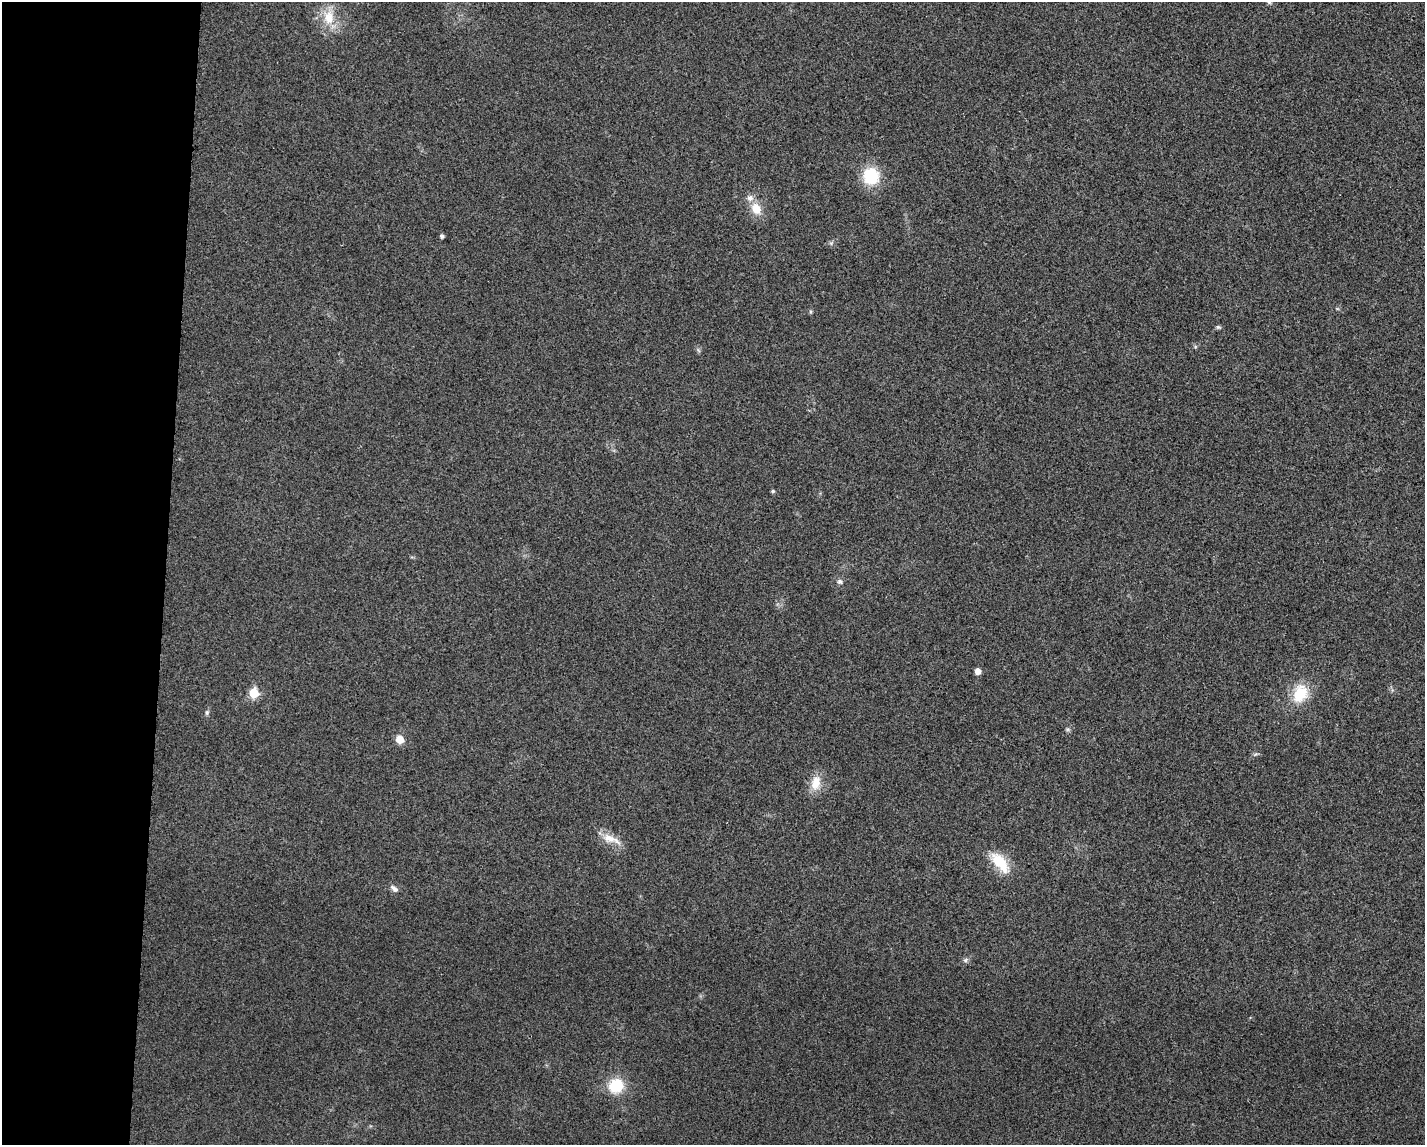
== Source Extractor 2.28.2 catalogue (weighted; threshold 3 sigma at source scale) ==
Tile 4 of 3 x 4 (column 1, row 2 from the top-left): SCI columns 110-1532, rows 2291-3433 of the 4599 x 4579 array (HDU 1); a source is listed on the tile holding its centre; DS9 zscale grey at full resolution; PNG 1427 x 1147 px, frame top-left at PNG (2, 2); no overlay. Shown black and unused: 11% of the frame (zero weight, under 3 of 4 exposures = <1% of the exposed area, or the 3 px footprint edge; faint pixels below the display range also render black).
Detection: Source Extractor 2.28.2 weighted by HDU 2 'WHT'; one run over the whole footprint, this tile lists its part. Background 0.0249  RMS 0.006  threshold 0.0268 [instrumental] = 3 sigma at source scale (4.5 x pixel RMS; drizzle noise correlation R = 1.50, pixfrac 1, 0.05/0.05 arcsec/px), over >= 5 px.
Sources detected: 20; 1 inside a brighter listed object's ellipse — not listed separately; the other 19 listed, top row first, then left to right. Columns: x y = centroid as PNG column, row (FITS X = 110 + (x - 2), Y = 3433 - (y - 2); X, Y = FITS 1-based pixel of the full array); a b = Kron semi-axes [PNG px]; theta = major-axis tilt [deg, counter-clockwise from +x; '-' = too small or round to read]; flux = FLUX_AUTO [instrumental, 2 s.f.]
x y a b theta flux
1269 2 7 5 -72 1.1
329 17 23 16 -89 13
871 176 17 17 - 24
756 209 15 11 -63 8.7
442 236 4 4 - 1.6
1218 327 7 5 -11 1.1
773 491 5 4 - 0.97
840 581 8 7 - 1.7
977 671 5 5 - 5.3
254 693 6 6 - 21
1300 694 18 13 65 22
207 713 7 5 70 1.1
400 739 8 7 - 7
816 783 20 12 79 9.4
611 839 28 9 -20 8.2
1000 862 30 13 -49 17
394 888 11 6 -39 2.3
965 960 8 5 28 1.5
616 1086 12 11 - 24
Isophote crosses this tile's border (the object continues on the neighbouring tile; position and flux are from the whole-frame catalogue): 1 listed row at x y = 1269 2